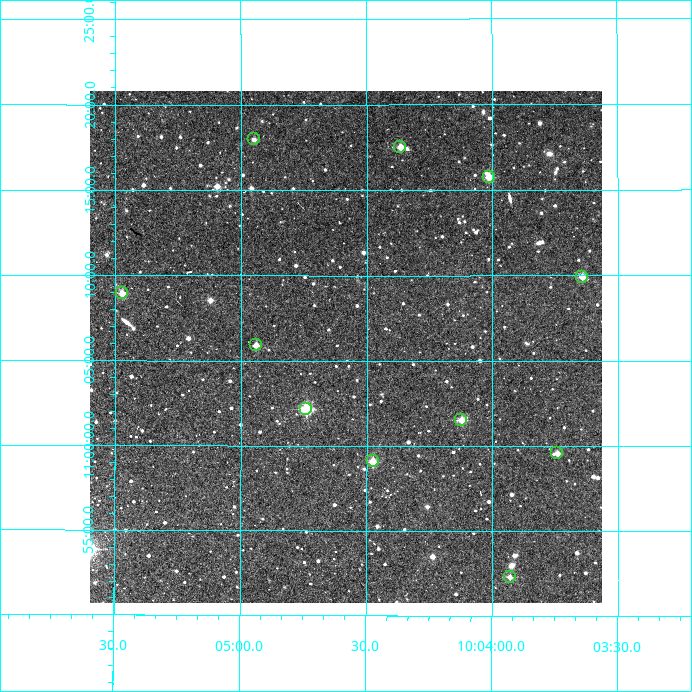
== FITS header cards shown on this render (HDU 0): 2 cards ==
NAXIS1  =                  512
NAXIS2  =                  512

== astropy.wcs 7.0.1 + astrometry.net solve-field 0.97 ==
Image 512 x 512 px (HDU 0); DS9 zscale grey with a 90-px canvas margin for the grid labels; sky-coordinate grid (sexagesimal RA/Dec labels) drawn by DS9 from the SOLVED WCS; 11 Tycho-2 reference stars matched to detected sources circled (green)
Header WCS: RA---TAN/DEC--TAN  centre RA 10:04:35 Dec +11:06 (151.15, +11.10 deg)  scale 3.52 arcsec/px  FOV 30.0' x 30.0'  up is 0 deg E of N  parity normal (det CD < 0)
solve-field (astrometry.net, Tycho-2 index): VERIFIED the header's WCS against the Tycho-2 star catalogue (verified at 2 index scales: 10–11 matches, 0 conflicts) and refined it, rather than solving blind
Solved WCS: RA---TAN-SIP/DEC--TAN-SIP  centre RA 10:04:35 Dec +11:06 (151.15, +11.10 deg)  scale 3.51 arcsec/px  FOV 30.0' x 30.1'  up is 0 deg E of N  parity normal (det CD < 0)
The solver's refit moves the header's centre by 0.84 arcsec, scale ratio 0.999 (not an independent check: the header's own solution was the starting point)
Tycho-2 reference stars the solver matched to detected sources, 11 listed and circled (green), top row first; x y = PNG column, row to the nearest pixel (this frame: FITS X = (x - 90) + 1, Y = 512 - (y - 91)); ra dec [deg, ICRS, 3 dp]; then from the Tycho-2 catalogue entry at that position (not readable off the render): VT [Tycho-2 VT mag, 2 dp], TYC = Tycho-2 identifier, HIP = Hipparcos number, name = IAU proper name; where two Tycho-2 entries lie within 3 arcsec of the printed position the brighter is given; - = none
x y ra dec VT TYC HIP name
254 139 151.237 +11.299 12.06 833-415-1 - -
400 147 151.091 +11.292 11.52 833-96-1 - -
489 177 151.003 +11.262 11.09 833-501-1 - -
582 277 150.910 +11.165 11.90 833-1128-1 - -
122 293 151.369 +11.149 11.40 833-1030-1 - -
256 345 151.235 +11.099 11.69 833-287-1 - -
306 409 151.185 +11.036 9.94 833-511-1 - -
461 420 151.031 +11.025 11.06 833-565-1 - -
557 453 150.935 +10.993 12.24 833-806-1 - -
373 461 151.118 +10.985 10.72 833-245-1 - -
510 577 150.982 +10.871 11.77 833-814-1 - -